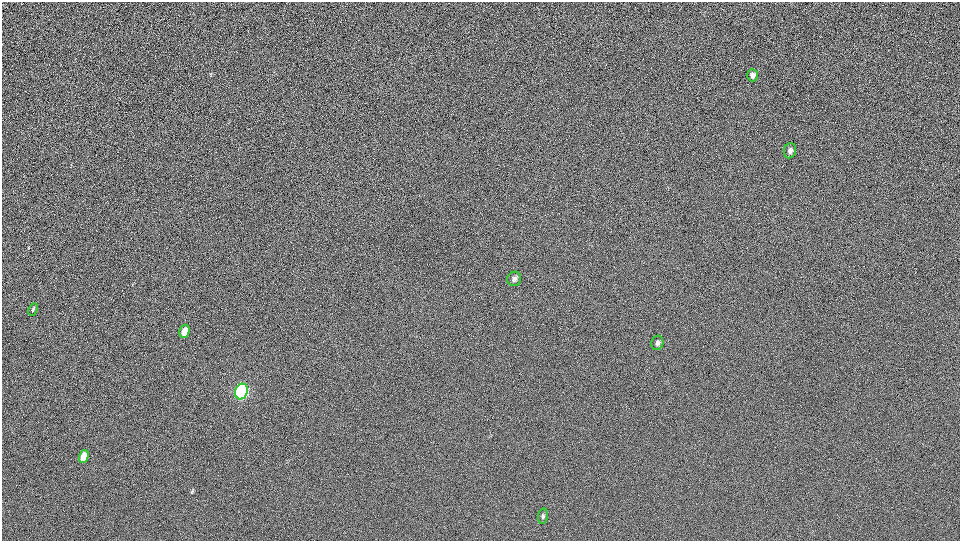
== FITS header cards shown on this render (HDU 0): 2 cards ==
NAXIS1  =                  958 / Axis length
NAXIS2  =                  539 / Axis length

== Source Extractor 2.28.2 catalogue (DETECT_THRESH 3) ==
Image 958 x 539 px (HDU 0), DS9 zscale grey, 1 PNG px = 1 image px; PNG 962 x 543 px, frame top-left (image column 1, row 539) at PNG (2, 2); each listed source drawn as its Kron ellipse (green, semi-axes under 4 px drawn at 4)
Background 261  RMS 22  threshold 66.3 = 3 sigma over >= 5 px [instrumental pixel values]
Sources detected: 9; all 9 listed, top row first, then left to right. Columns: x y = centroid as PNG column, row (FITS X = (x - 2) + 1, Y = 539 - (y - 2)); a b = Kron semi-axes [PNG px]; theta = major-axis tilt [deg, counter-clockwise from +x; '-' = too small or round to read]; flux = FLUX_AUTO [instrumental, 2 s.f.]
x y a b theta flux
752 75 6 5 - 4700
790 151 8 6 75 4700
514 279 7 7 - 4300
33 310 6 4 64 1900
184 331 7 5 73 16000
657 343 7 6 - 3900
241 391 8 6 72 660000
84 456 7 4 72 18000
543 516 7 5 81 2800